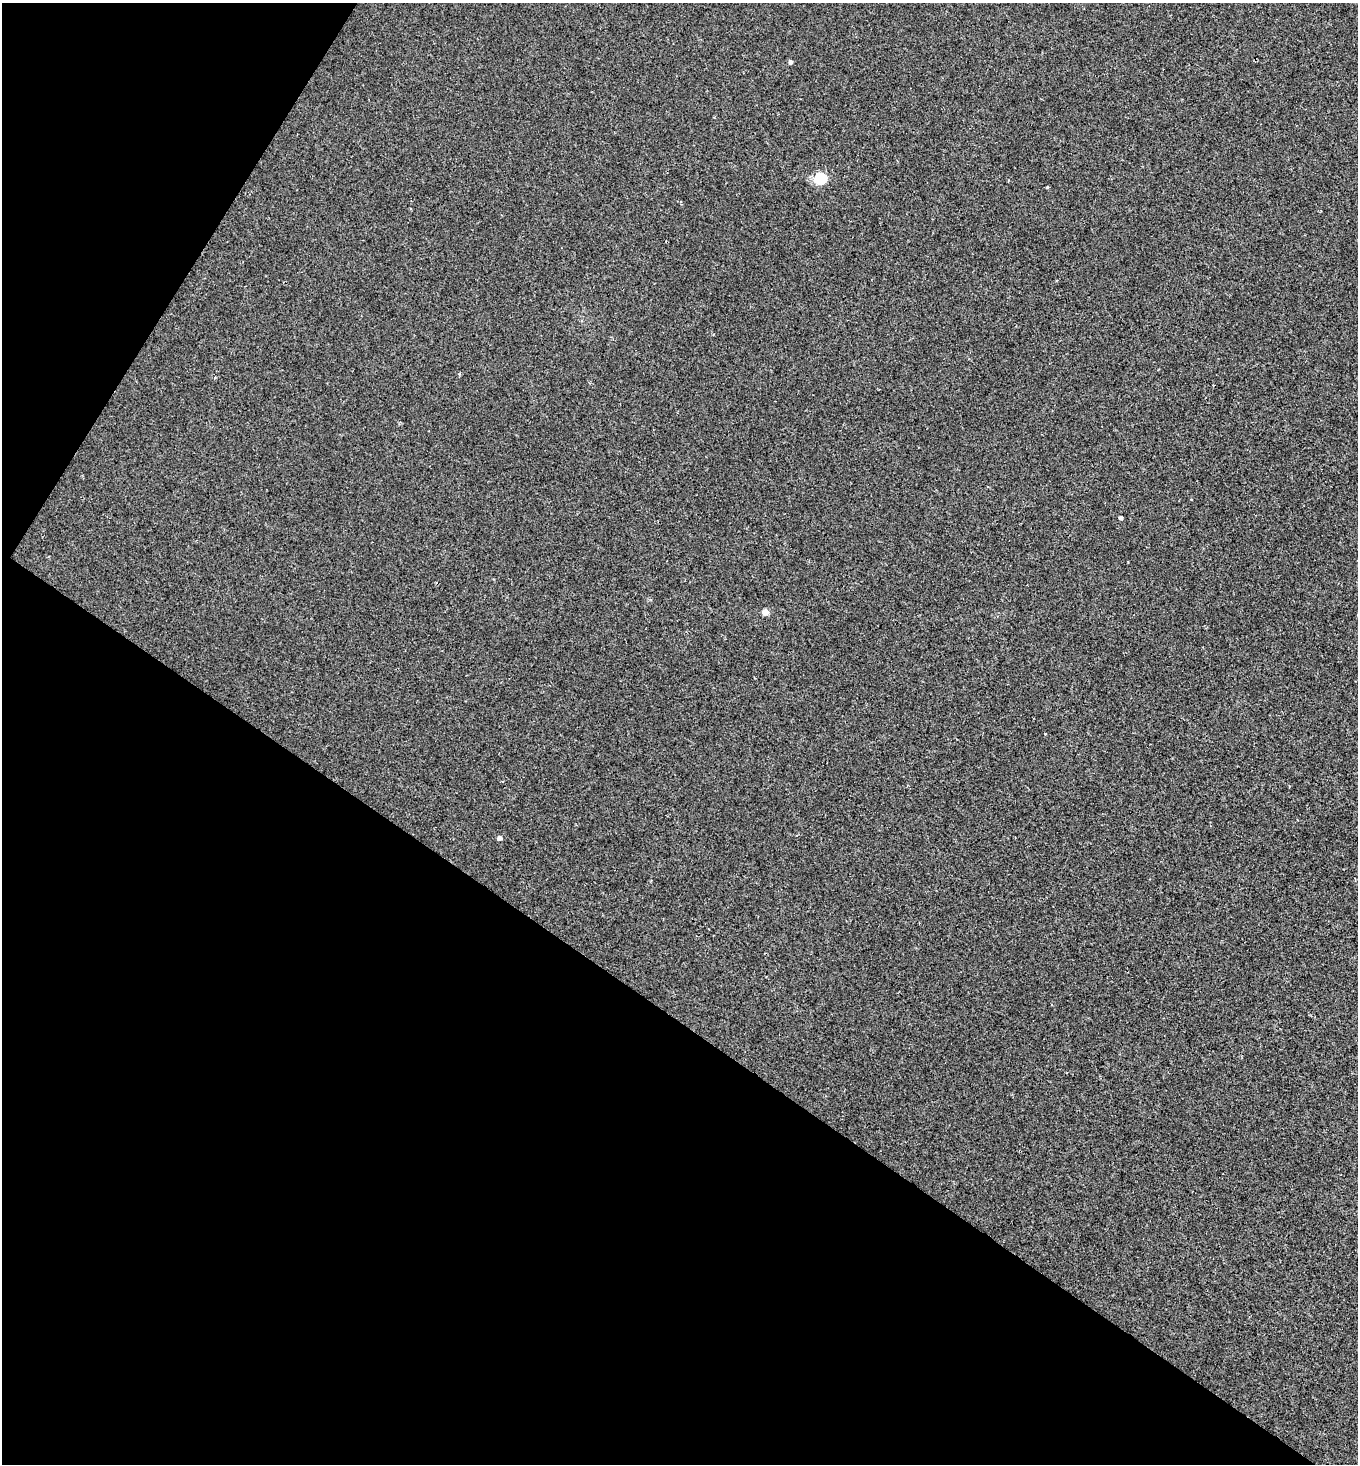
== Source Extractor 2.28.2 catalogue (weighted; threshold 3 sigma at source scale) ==
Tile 9 of 4 x 4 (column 1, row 3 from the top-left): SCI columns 146-1501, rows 1463-2924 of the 5857 x 5849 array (HDU 1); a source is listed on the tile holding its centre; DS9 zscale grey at full resolution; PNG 1360 x 1466 px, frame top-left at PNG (2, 3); no overlay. Shown black and unused: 35% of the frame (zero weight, under 2 of 3 exposures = <1% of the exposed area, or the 3 px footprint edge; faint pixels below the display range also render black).
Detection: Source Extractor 2.28.2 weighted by HDU 2 'WHT'; one run over the whole footprint, this tile lists its part. Background 3.64e-04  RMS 0.0048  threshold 0.0216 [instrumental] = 3 sigma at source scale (4.5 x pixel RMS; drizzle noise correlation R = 1.50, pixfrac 1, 0.05/0.05 arcsec/px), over >= 5 px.
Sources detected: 6; all 6 listed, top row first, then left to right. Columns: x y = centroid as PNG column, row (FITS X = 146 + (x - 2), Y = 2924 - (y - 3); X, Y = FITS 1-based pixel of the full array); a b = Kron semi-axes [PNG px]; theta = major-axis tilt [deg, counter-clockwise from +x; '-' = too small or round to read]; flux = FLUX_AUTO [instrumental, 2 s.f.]
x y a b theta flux
790 62 4 4 - 1.3
821 178 6 5 - 37
1047 187 4 3 - 0.39
1121 518 4 3 - 1.1
765 612 5 4 - 6.3
499 838 4 4 - 2.1